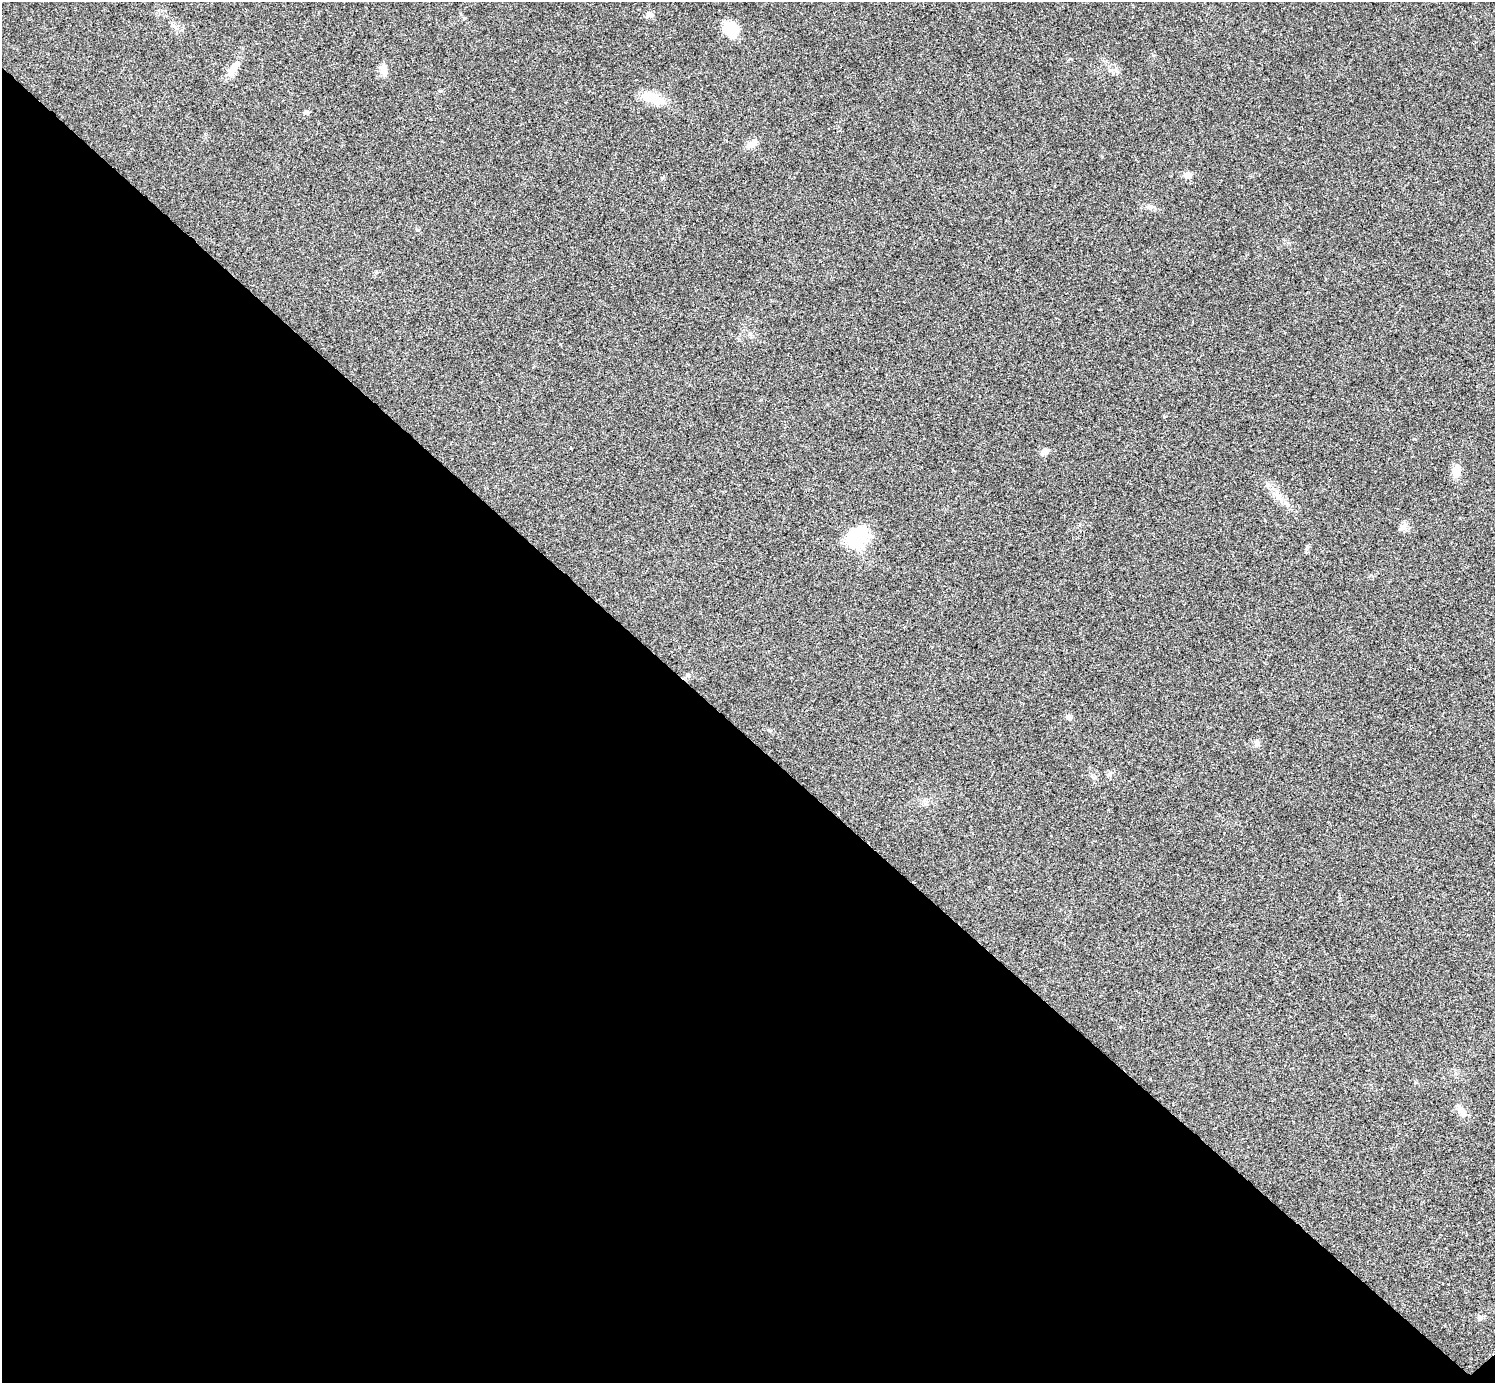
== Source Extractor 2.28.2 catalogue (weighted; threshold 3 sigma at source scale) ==
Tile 14 of 4 x 4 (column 2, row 4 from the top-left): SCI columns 1501-2993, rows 301-1681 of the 5983 x 5983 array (HDU 1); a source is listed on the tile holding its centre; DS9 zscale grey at full resolution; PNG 1497 x 1385 px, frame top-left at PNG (2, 2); no overlay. Shown black and unused: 47% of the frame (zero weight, under 3 of 4 exposures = <1% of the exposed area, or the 3 px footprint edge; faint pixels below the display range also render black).
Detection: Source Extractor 2.28.2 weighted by HDU 2 'WHT'; one run over the whole footprint, this tile lists its part. Background 0.0195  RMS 0.004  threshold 0.0181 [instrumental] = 3 sigma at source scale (4.5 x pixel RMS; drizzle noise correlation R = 1.50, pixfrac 1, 0.05/0.05 arcsec/px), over >= 5 px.
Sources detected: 19; all 19 listed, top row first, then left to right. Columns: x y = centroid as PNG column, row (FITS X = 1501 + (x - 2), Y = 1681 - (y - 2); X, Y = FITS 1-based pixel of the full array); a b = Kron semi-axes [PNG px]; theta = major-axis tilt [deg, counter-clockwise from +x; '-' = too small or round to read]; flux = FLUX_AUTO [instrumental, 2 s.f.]
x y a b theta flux
649 14 9 7 3 1.4
464 18 5 5 - 0.57
731 29 15 14 - 11
233 68 27 8 53 4.6
383 70 14 10 -67 2.5
652 97 27 11 -17 8.8
307 112 7 5 1 0.78
752 144 15 8 20 3
1187 175 9 8 - 1.9
1150 207 9 6 -2 1.3
1044 452 11 6 33 1.9
1456 471 12 9 80 4.8
1279 497 16 7 -59 3.2
1404 527 7 4 -72 1.1
858 537 25 20 43 19
1069 717 6 6 - 1.2
1257 743 9 7 81 1.3
1461 1111 19 8 -59 3
1480 1318 8 7 - 1.2
Unlisted compact peaks at least as high as the median listed source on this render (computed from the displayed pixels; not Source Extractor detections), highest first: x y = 1153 55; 418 230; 1164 417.